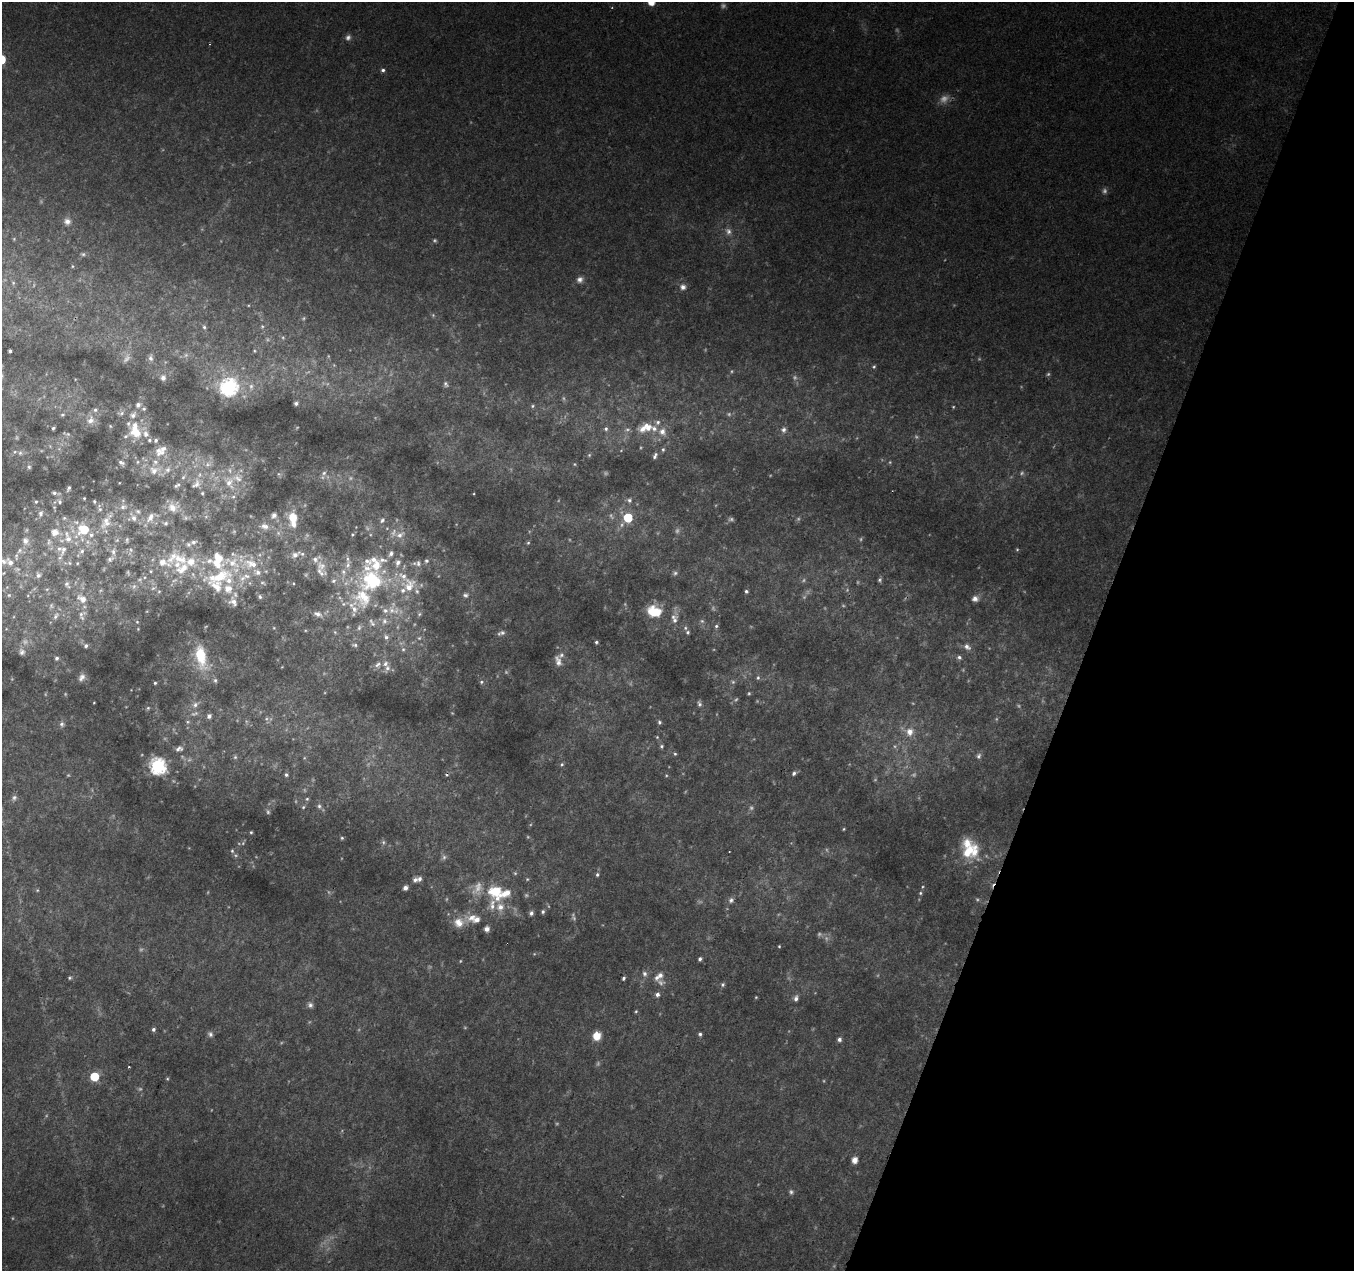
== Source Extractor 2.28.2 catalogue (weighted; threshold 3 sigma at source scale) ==
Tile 8 of 4 x 4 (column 4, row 2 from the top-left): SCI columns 4064-5415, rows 2816-4084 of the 5415 x 5566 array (HDU 1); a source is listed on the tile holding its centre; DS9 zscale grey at full resolution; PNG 1356 x 1273 px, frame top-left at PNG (2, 2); no overlay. Shown black and unused: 19% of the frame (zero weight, under 2 of 3 exposures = <1% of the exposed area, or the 3 px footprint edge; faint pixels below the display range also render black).
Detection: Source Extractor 2.28.2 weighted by HDU 2 'WHT'; one run over the whole footprint, this tile lists its part. Background 0.0481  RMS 0.0066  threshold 0.0298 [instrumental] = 3 sigma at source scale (4.5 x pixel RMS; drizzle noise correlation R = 1.50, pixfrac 1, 0.0396/0.0396 arcsec/px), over >= 5 px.
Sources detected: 329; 51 too faint to see at this stretch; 3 cosmic-ray / hot-pixel residue — not listed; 61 inside a brighter listed object's ellipse — not listed separately; the other 214 listed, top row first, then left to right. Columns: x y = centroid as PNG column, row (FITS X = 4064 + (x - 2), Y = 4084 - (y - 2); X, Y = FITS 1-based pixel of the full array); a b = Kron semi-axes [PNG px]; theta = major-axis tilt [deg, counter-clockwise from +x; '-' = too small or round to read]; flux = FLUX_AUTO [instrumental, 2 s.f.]
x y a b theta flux
651 2 6 5 - 11
348 37 8 7 - 2.3
383 70 5 4 - 1.4
67 221 9 8 - 3.4
83 254 5 5 - 1.2
72 266 5 3 - 0.6
580 279 8 8 - 2.9
683 287 9 8 - 2.9
262 326 5 3 - 0.72
204 327 5 5 - 1
10 351 3 3 - 1.3
150 358 9 6 -68 2.1
874 367 5 4 - 0.93
163 378 6 6 - 2.9
446 384 8 5 -67 1.5
251 386 7 6 - 2
229 387 8 7 - 170
296 403 4 4 - 1.6
138 405 6 6 - 2.5
532 406 5 4 - 0.93
953 407 4 3 - 0.59
144 409 6 5 - 1.1
121 413 7 6 - 1.7
62 415 6 4 -5 0.99
133 415 9 7 43 3.4
91 420 12 9 56 5.2
658 422 7 6 - 2.1
110 426 5 3 - 0.69
648 427 13 9 -51 6.9
53 428 3 3 - 1
606 429 6 5 - 1.5
784 430 8 6 73 2.3
662 431 9 8 - 4.7
136 432 19 14 -39 15
68 434 5 5 - 1.2
663 449 6 5 - 1.2
159 452 16 13 -9 8.9
20 453 6 6 - 1.8
589 455 5 4 - 0.84
655 456 9 5 62 1.9
121 462 7 5 -28 2
137 462 6 4 89 0.9
208 464 8 7 - 2.6
574 464 5 3 - 0.58
29 467 5 5 - 1.2
154 470 15 12 14 8.3
324 473 6 6 - 1.6
183 477 6 5 - 1.3
229 483 15 11 -85 8.5
196 484 15 9 49 4.7
177 485 9 5 36 1.6
69 488 5 3 - 1.2
54 493 6 5 - 1.5
202 493 4 4 - 0.73
233 497 6 5 - 1.2
84 498 3 2 - 0.55
629 500 6 6 - 1.8
94 501 3 3 - 0.71
36 502 5 4 - 0.93
60 502 6 6 - 1.4
123 507 9 6 19 2.4
172 507 14 11 -48 6.6
100 509 6 5 - 1.2
138 511 7 5 -42 1.5
41 513 9 7 84 2.5
274 515 7 6 - 2.5
64 518 6 5 - 0.94
134 518 8 7 - 3
150 518 12 7 58 4.6
186 518 6 4 -71 0.94
293 518 11 8 86 12
628 518 6 6 - 26
382 520 8 6 61 2.1
106 522 20 11 63 7.7
166 523 6 5 - 1.3
265 526 11 8 -14 3.9
84 529 12 10 -6 16
55 532 8 7 - 6
400 535 12 7 30 4.6
68 539 11 9 -63 5.7
25 541 11 9 -77 4.9
49 542 11 5 90 2.3
193 542 7 6 - 1.9
528 543 5 4 - 0.81
63 550 16 7 67 5.2
131 550 6 4 -71 0.96
19 551 8 7 - 2.9
82 551 7 6 - 1.7
113 552 9 6 -80 2.2
295 555 11 7 34 3.7
177 558 37 18 -10 25
110 559 8 5 25 1.5
426 561 6 5 - 1.4
10 562 14 9 -47 7.6
77 563 4 3 - 0.55
398 563 10 7 74 3.3
418 563 10 6 85 2.3
321 566 21 12 -64 8.7
343 572 7 6 - 2
4 573 6 5 - 0.9
675 573 7 5 3 1.5
38 575 8 7 - 2.5
219 576 48 19 18 46
372 580 43 27 -81 62
879 580 5 5 - 1.1
262 583 8 4 -21 1.2
67 584 11 6 -55 2
134 586 6 5 - 1.4
409 586 20 14 74 13
153 588 6 4 19 0.93
47 589 6 3 18 0.75
159 591 5 3 - 0.6
746 591 5 4 - 1.1
9 595 6 6 - 1.5
465 595 7 6 - 2
260 597 7 5 -74 1.4
82 599 15 9 -36 5.3
975 599 9 8 - 3.3
233 601 13 10 -50 5.4
51 606 7 5 -83 1.4
655 611 17 12 -13 18
81 614 8 6 78 2.2
318 614 11 6 -19 3
419 614 6 5 - 1.1
55 616 10 5 58 2.4
675 620 11 8 73 3.5
702 621 6 5 - 1.3
137 622 5 4 - 0.69
716 626 6 5 - 1.2
359 628 8 5 64 1.4
688 632 7 6 - 1.5
501 633 10 5 18 2
386 637 7 6 - 1.7
596 642 4 4 - 1.1
355 645 6 5 - 1.1
86 646 5 5 - 1.5
967 647 9 6 -35 2.8
403 649 5 5 - 1.1
22 652 9 7 -66 2.3
201 656 32 13 -78 25
959 657 6 5 - 1.5
57 658 4 4 - 1.4
558 661 16 8 -75 4.4
378 664 10 6 35 2.5
385 664 8 7 - 2.6
82 677 10 7 55 2.9
758 678 6 5 - 1.2
215 680 7 5 -75 1.6
481 682 6 5 - 1.2
155 683 4 4 - 0.92
749 693 4 4 - 0.78
699 704 8 5 -61 1.6
195 705 9 7 35 3.2
148 708 5 4 - 0.95
209 716 6 6 - 2.3
188 722 6 5 - 1.3
659 722 6 5 - 1.2
62 724 7 6 - 1.9
909 732 11 10 - 6.3
657 737 4 4 - 0.6
661 746 6 5 - 1.1
179 749 11 7 12 2.7
675 754 5 4 - 0.85
979 756 8 6 63 1.7
235 757 6 5 - 1.1
562 764 5 4 - 0.92
158 766 7 7 - 170
794 773 6 5 - 1.4
286 775 5 4 - 1.1
14 798 7 7 - 1.8
307 799 5 4 - 0.95
319 806 8 6 -80 1.9
303 807 5 4 - 0.85
844 829 4 3 - 0.58
251 832 4 4 - 0.76
342 838 4 4 - 0.92
383 842 6 5 - 1.3
232 851 6 4 -68 1
969 852 27 17 27 24
444 857 6 6 - 1.6
597 875 5 4 - 1.1
419 879 8 6 39 2.3
527 879 5 4 - 0.69
405 888 5 4 - 3.2
37 890 5 4 - 0.69
495 891 18 14 -26 24
920 893 4 4 - 0.85
731 900 7 5 77 1.9
500 907 11 10 - 6.5
543 912 5 5 - 1.3
531 913 6 5 - 1.9
472 917 16 9 23 7.1
459 922 14 12 -39 8.2
487 929 5 5 - 3.4
779 946 4 3 - 0.66
700 959 4 4 - 1.5
644 974 7 6 - 2.1
70 978 5 4 - 0.96
624 978 4 3 - 1.2
661 982 16 7 -32 3.4
723 985 5 5 - 1.2
657 994 6 5 - 2.1
756 997 4 3 - 0.57
796 998 8 5 76 2.3
310 1005 8 7 - 2.2
636 1011 4 4 - 0.73
153 1029 5 4 - 1.5
210 1034 7 7 - 1.9
700 1034 4 4 - 1.3
597 1036 8 7 - 9.3
839 1039 5 5 - 1.8
94 1077 6 5 - 25
855 1160 5 5 - 5.7
791 1192 7 6 - 1.5
Isophote crosses this tile's border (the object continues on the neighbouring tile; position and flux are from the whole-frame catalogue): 1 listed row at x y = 651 2